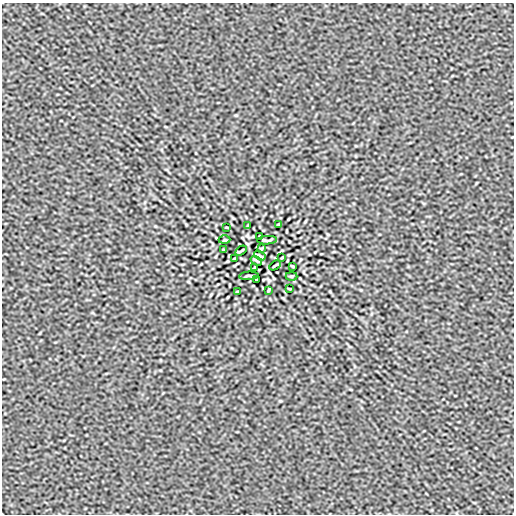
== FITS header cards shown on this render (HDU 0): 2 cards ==
NAXIS1  =                  512
NAXIS2  =                  512

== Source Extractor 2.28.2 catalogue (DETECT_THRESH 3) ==
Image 512 x 512 px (HDU 0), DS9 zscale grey, 1 PNG px = 1 image px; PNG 516 x 516 px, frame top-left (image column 1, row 512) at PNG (2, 3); each listed source drawn as its Kron ellipse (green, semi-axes under 4 px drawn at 4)
Background 7.87e-08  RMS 1.3e-05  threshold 3.88e-05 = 3 sigma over >= 5 px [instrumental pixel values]
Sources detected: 22; all 22 listed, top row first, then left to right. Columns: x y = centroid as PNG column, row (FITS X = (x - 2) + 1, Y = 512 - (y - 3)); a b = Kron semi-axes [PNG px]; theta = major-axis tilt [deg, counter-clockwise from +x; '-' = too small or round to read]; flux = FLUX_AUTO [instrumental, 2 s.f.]
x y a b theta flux
279 224 4 2 - 8.9e-04
248 226 4 2 - 8.3e-04
227 227 3 2 - 6.1e-04
260 236 3 2 - 7.5e-04
225 240 6 3 0 7.5e-04
267 240 10 3 3 1.6e-03
261 248 4 2 - 8.1e-04
224 250 3 2 - 7.6e-04
241 251 6 2 31 1.2e-03
260 255 6 2 -32 1.3e-03
282 257 3 2 - 6.1e-04
234 259 3 2 - 6.1e-04
256 261 6 2 -32 1.3e-03
275 265 6 2 31 1.2e-03
292 266 3 2 - 7.6e-04
255 268 4 2 - 8.2e-04
249 276 10 3 3 1.6e-03
291 276 6 3 0 7.5e-04
256 280 3 2 - 7.5e-04
289 289 3 2 - 6.1e-04
268 290 4 2 - 8.3e-04
237 292 4 2 - 8.9e-04